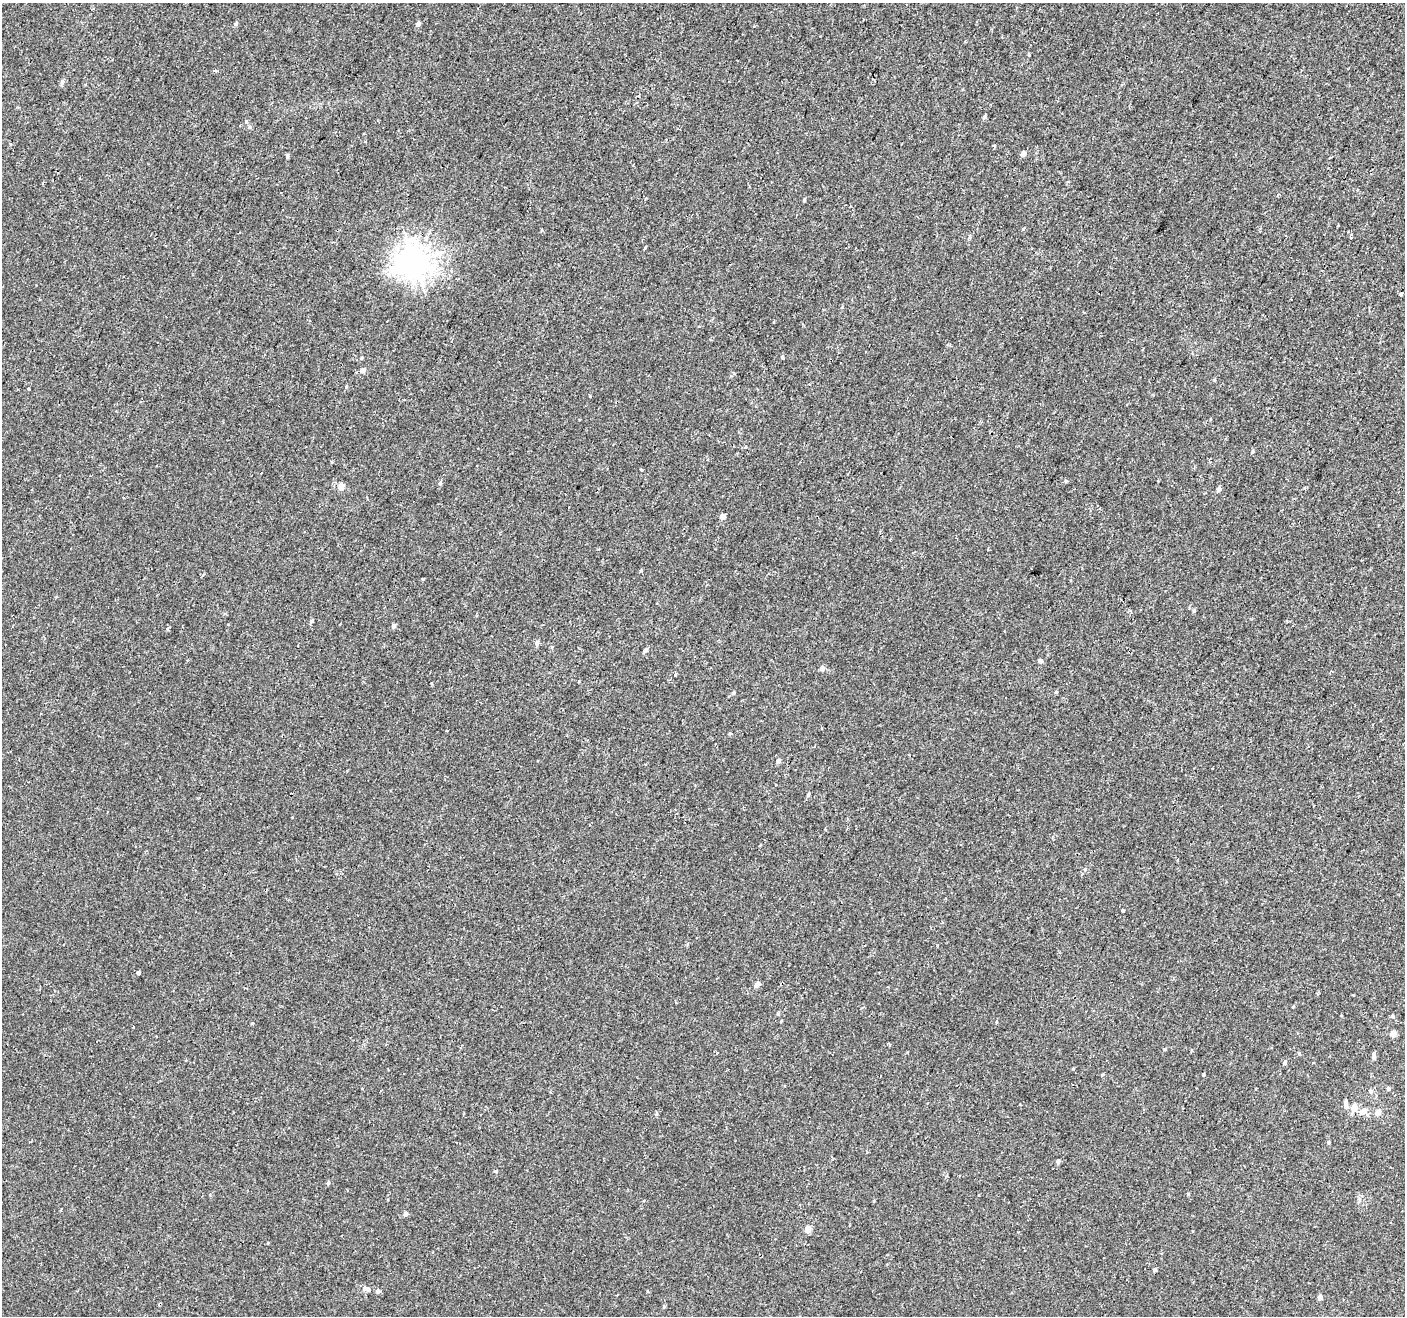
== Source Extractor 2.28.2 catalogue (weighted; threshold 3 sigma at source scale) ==
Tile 10 of 4 x 4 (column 2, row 3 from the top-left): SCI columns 1458-2860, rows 1573-2886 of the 5713 x 5842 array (HDU 1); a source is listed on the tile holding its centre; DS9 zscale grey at full resolution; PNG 1407 x 1318 px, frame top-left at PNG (2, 3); no overlay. Shown black and unused: <1% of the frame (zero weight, under 2 of 3 exposures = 3% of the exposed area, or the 3 px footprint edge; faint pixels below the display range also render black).
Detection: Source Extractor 2.28.2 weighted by HDU 2 'WHT'; one run over the whole footprint, this tile lists its part. Background 9.13e-04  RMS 0.0031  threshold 0.0138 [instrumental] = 3 sigma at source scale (4.5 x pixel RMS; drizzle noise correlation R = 1.50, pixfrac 1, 0.0396/0.0396 arcsec/px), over >= 5 px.
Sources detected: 77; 1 cosmic-ray / hot-pixel residue — not listed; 2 inside a brighter listed object's ellipse — not listed separately; the other 74 listed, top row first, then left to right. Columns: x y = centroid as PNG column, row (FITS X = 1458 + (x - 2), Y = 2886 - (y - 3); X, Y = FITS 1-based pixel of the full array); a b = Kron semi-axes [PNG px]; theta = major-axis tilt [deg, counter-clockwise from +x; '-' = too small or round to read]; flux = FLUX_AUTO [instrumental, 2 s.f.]
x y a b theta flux
236 24 6 4 43 0.49
418 24 4 4 - 1.1
1029 55 4 3 - 1.3
214 70 5 3 - 0.36
62 81 7 5 89 0.59
984 117 4 4 - 0.58
249 127 6 4 89 0.39
994 146 3 3 - 0.39
1023 154 4 4 - 1.4
287 156 4 4 - 0.51
804 200 4 3 - 0.34
645 248 3 3 - 0.56
414 262 10 9 - 310
1401 294 3 3 - 2.9
782 357 4 4 - 0.39
361 358 4 4 - 0.35
363 370 6 6 - 0.88
1214 380 5 4 - 0.3
346 387 5 4 - 0.28
28 388 3 3 - 1.4
1252 451 6 4 70 0.35
261 473 3 2 - 0.31
1066 481 3 3 - 1.2
440 483 4 4 - 0.47
341 486 5 5 - 2.9
1219 489 4 4 - 1.3
722 516 4 4 - 1.7
641 570 4 4 - 0.3
423 579 3 3 - 0.67
1194 611 5 4 - 0.33
311 621 5 4 - 0.49
393 626 5 4 - 0.8
167 629 4 3 - 0.55
537 643 6 5 - 0.82
645 651 5 4 - 0.69
1040 661 6 5 - 0.58
822 668 5 4 - 1.3
675 675 3 3 - 0.87
1056 692 4 4 - 0.32
733 693 4 4 - 0.39
778 761 5 5 - 0.92
808 795 5 4 - 0.47
1085 869 5 4 - 0.34
1123 910 3 3 - 0.35
138 972 4 3 - 2.1
757 984 7 5 51 1.1
778 1014 4 4 - 0.29
996 1022 4 3 - 0.25
1393 1033 5 5 - 2
1165 1049 5 3 - 0.27
1299 1054 5 3 - 0.3
1374 1056 8 4 -88 1.1
1285 1063 5 5 - 0.58
1203 1075 3 3 - 0.29
1388 1088 4 4 - 0.6
1370 1091 6 5 - 0.66
1346 1107 8 6 -64 0.71
1354 1108 7 5 -78 3.4
1363 1111 11 6 37 1.9
1378 1113 5 5 - 2
656 1114 5 4 - 0.41
1328 1143 4 4 - 0.36
1058 1162 4 4 - 0.85
495 1171 3 3 - 0.65
328 1183 5 4 - 0.5
61 1209 4 2 - 0.26
405 1214 5 4 - 0.91
808 1229 5 4 - 3.3
268 1243 4 3 - 0.19
1155 1270 4 4 - 0.63
368 1290 6 6 - 0.66
377 1291 5 4 - 0.84
1320 1297 4 4 - 1.4
664 1307 5 4 - 0.35
Unlisted compact peaks at least as high as the median listed source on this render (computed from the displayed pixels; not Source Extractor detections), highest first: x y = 1023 229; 1188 1194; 1073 1069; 590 396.